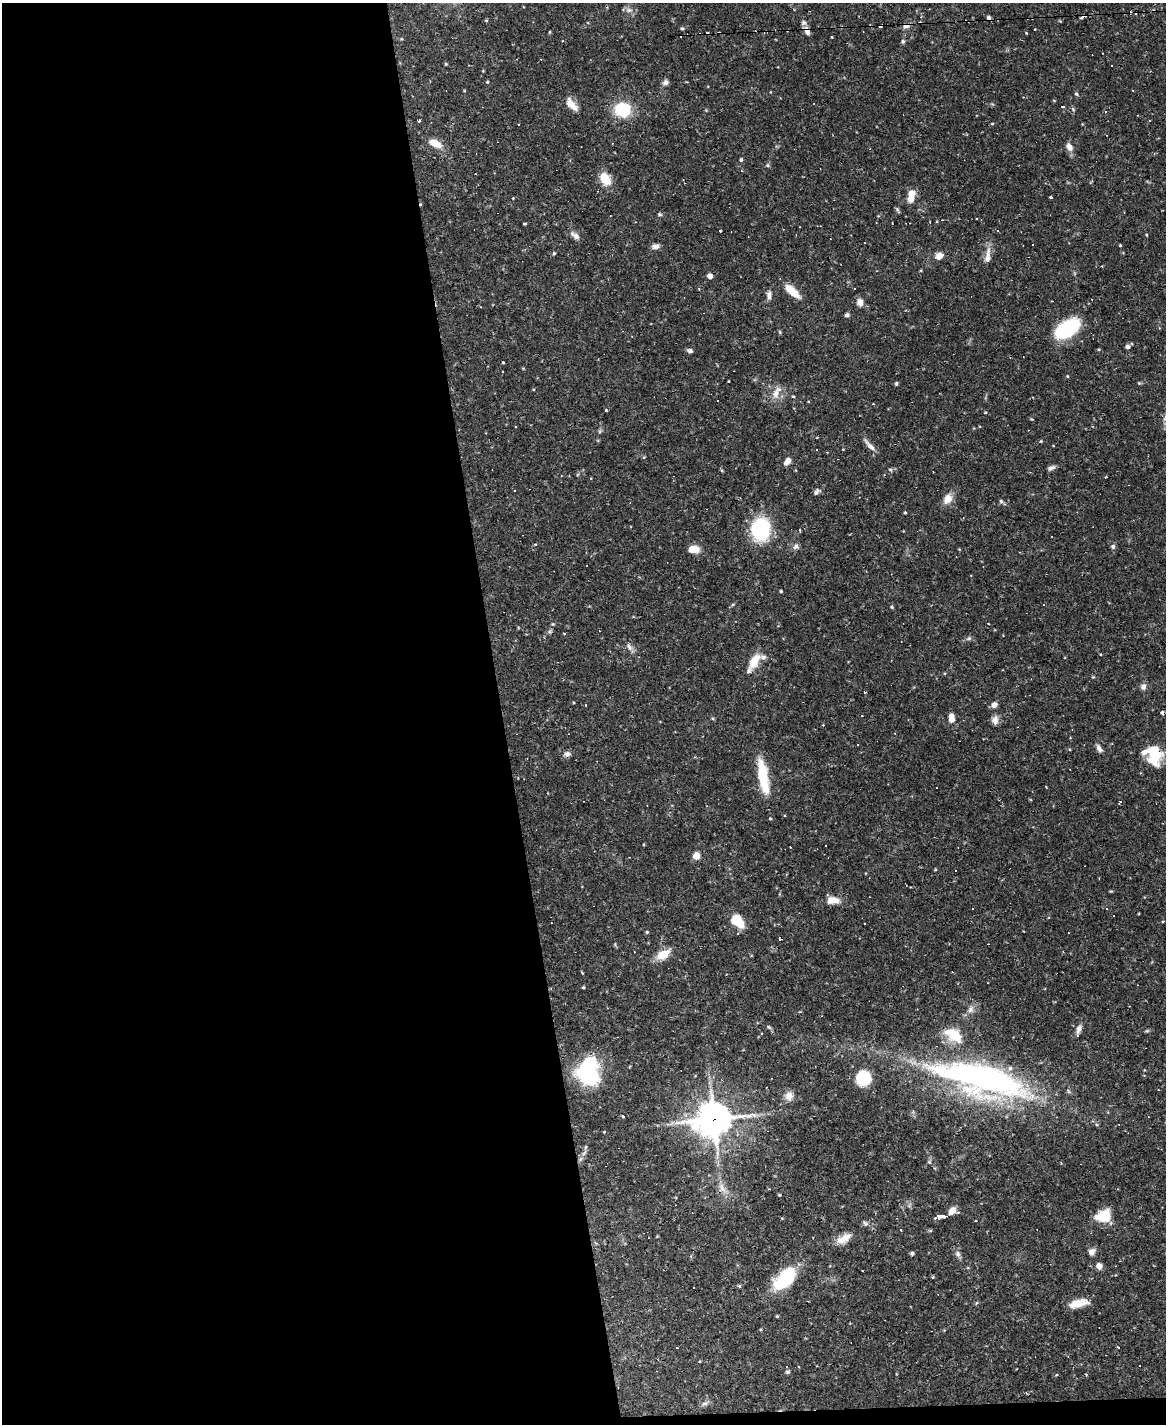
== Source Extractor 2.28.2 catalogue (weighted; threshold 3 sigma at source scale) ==
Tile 9 of 4 x 3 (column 1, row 3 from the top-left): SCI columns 1-1164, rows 238-1659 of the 4655 x 4634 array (HDU 1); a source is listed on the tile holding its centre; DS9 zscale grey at full resolution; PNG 1168 x 1426 px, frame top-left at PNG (2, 3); no overlay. Shown black and unused: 44% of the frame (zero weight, under 2 of 3 exposures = <1% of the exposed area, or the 3 px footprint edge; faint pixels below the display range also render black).
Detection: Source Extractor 2.28.2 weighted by HDU 2 'WHT'; one run over the whole footprint, this tile lists its part. Background 0.12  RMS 0.0033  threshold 0.0147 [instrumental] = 3 sigma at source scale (4.5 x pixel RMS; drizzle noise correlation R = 1.50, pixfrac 1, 0.05/0.05 arcsec/px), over >= 5 px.
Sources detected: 193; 1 inside a brighter object's white glare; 40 cosmic-ray / hot-pixel residue — not listed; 3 inside a brighter listed object's ellipse — not listed separately; the other 149 listed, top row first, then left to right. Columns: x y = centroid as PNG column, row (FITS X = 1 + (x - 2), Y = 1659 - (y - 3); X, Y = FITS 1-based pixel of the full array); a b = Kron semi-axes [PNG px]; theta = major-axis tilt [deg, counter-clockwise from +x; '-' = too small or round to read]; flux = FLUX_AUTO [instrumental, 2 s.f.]
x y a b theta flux
629 10 10 6 -8 1.2
988 17 6 5 - 0.68
486 20 4 4 - 0.32
907 25 9 7 12 1.6
682 28 5 4 - 0.38
1035 29 2 2 - 0.31
807 31 13 7 -73 2.2
863 31 2 2 - 0.17
549 32 5 3 - 0.25
1026 33 4 3 - 0.29
831 37 3 2 - 0.27
903 41 6 5 - 0.62
446 64 4 3 - 0.35
487 82 4 4 - 0.34
665 82 8 7 - 1.1
1076 94 5 4 - 0.43
571 104 18 8 -52 3.3
1062 107 4 3 - 3.4
622 109 17 15 3 12
1073 109 6 4 -46 0.47
419 121 4 3 - 0.35
518 124 3 2 - 0.28
992 124 5 3 - 0.27
435 143 13 7 -27 4.8
1069 147 11 8 -56 2
741 160 5 4 - 0.48
768 165 6 4 -90 0.46
605 179 13 8 -56 7.3
911 196 15 7 83 3.9
1051 197 3 3 - 0.45
513 198 3 3 - 0.35
897 209 7 4 -46 0.5
660 214 6 4 -6 0.49
524 223 3 3 - 0.63
719 230 3 3 - 10
1146 235 3 3 - 0.38
576 236 9 8 - 1.6
1033 244 3 2 - 0.22
1120 245 4 4 - 0.24
655 246 8 6 -1 1.4
525 249 5 3 - 0.31
554 253 4 4 - 0.37
939 256 8 7 - 2.3
988 256 22 7 82 2.7
710 276 4 4 - 2.3
793 291 21 8 -42 5.2
769 295 10 6 -90 1.5
860 302 10 8 -83 1.7
847 315 6 5 - 0.66
1067 329 28 15 32 22
780 332 6 3 -71 0.34
1127 347 5 4 - 1
690 351 7 5 -8 0.87
503 362 3 2 - 0.3
523 368 4 3 - 0.28
1067 376 4 4 - 0.29
729 381 3 2 - 0.19
896 383 5 4 - 0.42
776 393 16 10 77 3.3
793 396 4 3 - 0.36
873 404 3 3 - 0.2
606 410 3 3 - 0.64
985 412 4 3 - 0.25
515 427 3 3 - 0.71
1041 441 4 4 - 0.33
869 445 22 5 -48 1.9
644 457 4 3 - 0.49
787 461 10 7 50 1.7
1051 468 10 5 21 1.1
1105 477 3 2 - 0.26
514 491 3 2 - 0.44
816 492 10 6 43 1
947 499 14 10 54 3.1
1001 501 6 5 - 0.51
905 512 4 3 - 0.33
760 529 22 17 88 28
800 530 3 3 - 0.45
535 544 4 3 - 0.23
796 546 8 7 - 1.1
1113 546 6 5 - 0.83
694 549 12 8 -1 3.9
781 591 3 3 - 0.38
892 607 5 4 - 0.38
550 631 6 4 19 0.54
564 633 3 3 - 0.53
969 639 8 4 9 0.69
629 647 13 6 -58 1.4
754 661 22 10 61 5.6
1143 687 9 7 71 1.2
994 705 7 6 - 1.6
862 716 3 3 - 0.26
951 718 11 7 -83 2.2
995 720 12 8 87 1.7
1099 749 10 6 -65 1.4
567 754 9 7 24 1.3
1155 756 26 17 71 9.5
763 776 41 10 -80 12
1120 801 3 3 - 12
647 805 3 2 - 0.26
770 818 4 3 - 0.28
825 846 3 3 - 5.6
696 856 5 5 - 6.5
935 869 4 3 - 0.24
833 900 16 9 -2 3.3
737 921 12 8 -44 10
647 932 5 4 - 0.34
738 933 3 3 - 0.72
780 939 3 3 - 6.6
662 955 16 9 28 5.6
582 973 3 3 - 0.32
583 987 4 3 - 0.36
971 1009 10 8 66 1.6
769 1027 7 4 -44 0.5
1079 1029 13 6 72 1.6
1147 1031 6 4 19 0.44
953 1035 26 15 -31 8.2
588 1072 33 26 -90 23
863 1078 12 11 - 16
982 1079 110 33 -14 120
789 1096 12 10 73 2.5
622 1116 4 3 - 0.34
713 1119 14 12 12 540
604 1132 3 3 - 0.3
585 1147 8 4 81 0.66
578 1155 4 4 - 0.55
929 1162 5 5 - 0.52
722 1187 19 7 -55 2.8
779 1195 4 3 - 0.29
952 1211 10 6 50 2.4
943 1216 8 3 -3 25
1103 1216 16 12 14 8.6
976 1221 3 2 - 0.39
865 1223 8 7 - 0.83
844 1239 21 10 29 3.7
1092 1252 9 8 - 1.5
912 1253 4 4 - 0.63
958 1254 9 7 -66 1.1
1099 1266 7 7 - 1.7
933 1277 4 3 - 0.26
785 1279 30 17 45 17
740 1286 3 3 - 2.7
694 1287 3 3 - 0.62
1078 1303 22 8 13 4.6
777 1316 3 3 - 0.34
1118 1347 3 3 - 2.4
677 1348 3 2 - 0.55
787 1366 3 3 - 7.6
787 1372 5 5 - 0.52
705 1403 10 5 22 0.99
Overlapping masked pixels (flux is a lower limit): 4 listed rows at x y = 907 25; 807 31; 713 1119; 578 1155